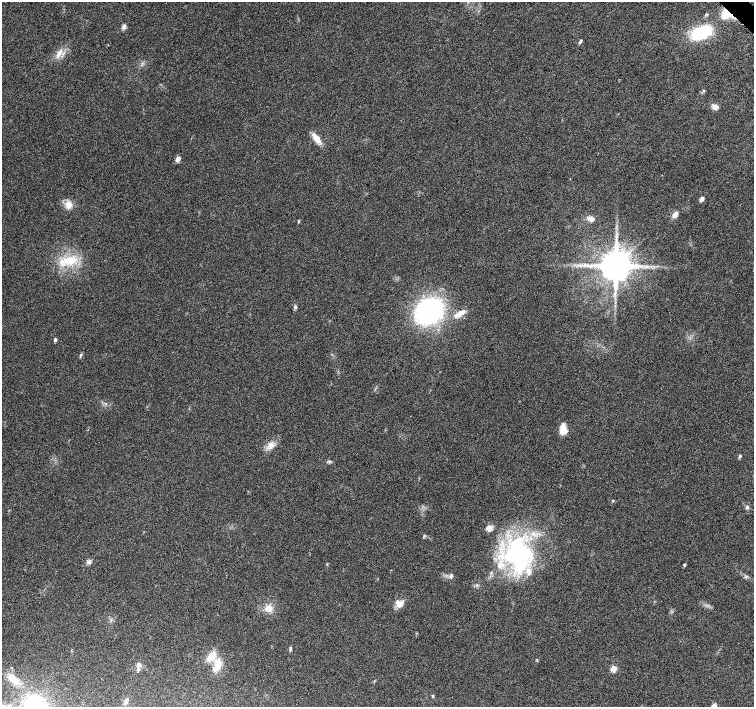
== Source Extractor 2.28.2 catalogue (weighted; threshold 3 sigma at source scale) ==
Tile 10 of 4 x 4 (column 2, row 3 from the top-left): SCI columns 1552-3054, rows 1672-3080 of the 6097 x 6093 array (HDU 1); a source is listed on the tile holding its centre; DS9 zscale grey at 2 x 2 block average (1 PNG px = mean of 2 x 2 image px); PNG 756 x 709 px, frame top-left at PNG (2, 2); no overlay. Shown black and unused: <1% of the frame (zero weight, under 5 of 9 exposures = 3% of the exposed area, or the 3 px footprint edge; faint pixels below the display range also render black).
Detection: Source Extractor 2.28.2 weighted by HDU 2 'WHT'; one run over the whole footprint, this tile lists its part. Background 0.0304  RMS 0.0022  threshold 0.00916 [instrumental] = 3 sigma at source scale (4.09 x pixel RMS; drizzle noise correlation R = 1.36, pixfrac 0.8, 0.0396/0.0396 arcsec/px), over >= 5 px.
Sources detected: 52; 1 inside a brighter object's white glare — not listed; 2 inside a brighter listed object's ellipse — not listed separately; the other 49 listed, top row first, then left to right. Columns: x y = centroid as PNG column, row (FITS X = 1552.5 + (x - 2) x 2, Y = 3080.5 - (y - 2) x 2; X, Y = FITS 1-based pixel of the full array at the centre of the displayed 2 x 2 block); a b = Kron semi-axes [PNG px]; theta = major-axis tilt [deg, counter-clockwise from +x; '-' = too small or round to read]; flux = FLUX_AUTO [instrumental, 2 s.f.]
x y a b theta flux
706 14 4 3 - 0.63
726 14 10 8 49 9
124 26 6 5 - 1.7
701 33 20 10 25 28
580 41 5 3 - 0.88
59 53 14 5 56 3.5
703 91 3 2 - 0.38
715 107 8 5 -26 2.3
316 138 14 7 -53 4.5
178 159 7 5 47 1.6
702 199 5 4 - 1.7
69 205 10 9 - 4
675 214 8 5 54 2.9
592 219 8 7 - 2
299 221 4 2 - 0.37
68 261 23 11 5 12
616 265 7 7 - 1300
615 292 5 3 - 0.87
295 307 5 4 - 0.86
429 311 27 21 37 80
462 312 13 6 39 3.4
55 339 3 3 - 1
80 355 5 2 - 0.52
410 416 2 2 - 0.13
563 429 12 8 90 5.2
270 445 8 7 - 2.9
740 456 4 3 - 0.83
329 462 4 4 - 0.7
613 500 3 2 - 0.4
747 507 5 4 - 0.95
490 528 9 7 72 2.2
424 536 5 3 - 0.55
517 552 38 37 - 68
88 562 7 5 26 1.4
684 565 3 3 - 0.7
451 576 6 5 - 1.1
399 603 11 9 -44 3.6
269 608 12 9 3 4.1
290 649 7 3 85 0.77
211 656 15 8 43 5.7
218 664 15 8 79 6
12 668 3 2 - 0.29
613 668 3 3 - 11
138 669 6 3 72 1
14 679 16 8 -40 5.7
433 696 3 3 - 0.4
126 701 9 4 62 1.6
35 706 18 15 -41 47
714 706 6 4 48 3
Overlapping masked pixels (flux is a lower limit): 1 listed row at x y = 726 14
Isophote crosses this tile's border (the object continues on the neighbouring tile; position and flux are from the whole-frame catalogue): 2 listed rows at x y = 35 706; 714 706
Diffuse or blended objects may show on this block-average render without a row.